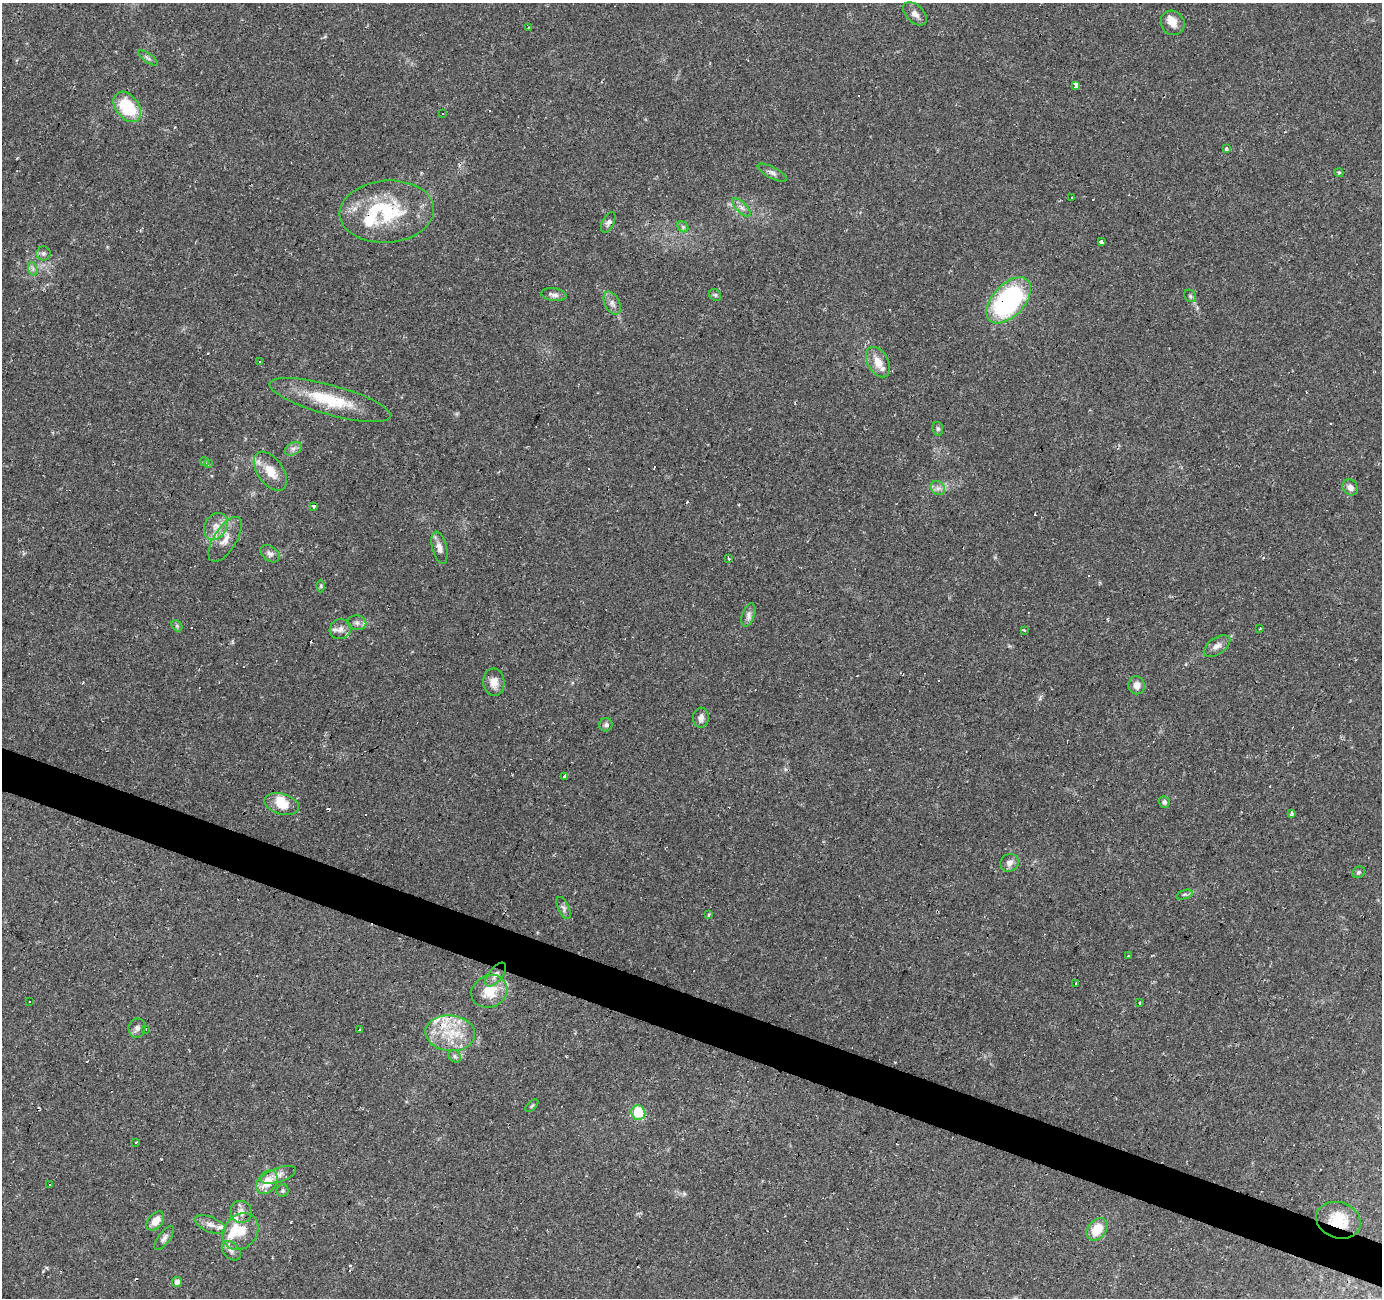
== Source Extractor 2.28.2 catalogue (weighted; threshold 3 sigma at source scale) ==
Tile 6 of 4 x 4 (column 2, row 2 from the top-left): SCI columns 1381-2760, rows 2797-4092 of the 5523 x 5658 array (HDU 1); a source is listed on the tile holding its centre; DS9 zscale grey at full resolution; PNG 1384 x 1300 px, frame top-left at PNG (2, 3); each listed source drawn as its Kron ellipse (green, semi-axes under 4 px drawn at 4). Shown black and unused: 3% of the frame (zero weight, under 2 of 3 exposures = <1% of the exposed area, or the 3 px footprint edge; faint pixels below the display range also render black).
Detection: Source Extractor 2.28.2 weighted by HDU 2 'WHT'; one run over the whole footprint, this tile lists its part. Background 0.0346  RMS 0.0034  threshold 0.0152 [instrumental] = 3 sigma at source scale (4.5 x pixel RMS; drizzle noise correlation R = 1.50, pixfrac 1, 0.0396/0.0396 arcsec/px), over >= 5 px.
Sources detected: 126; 2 inside a brighter object's white glare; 30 cosmic-ray / hot-pixel residue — neither listed nor drawn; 7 inside a brighter listed object's ellipse — not listed separately; the other 87 listed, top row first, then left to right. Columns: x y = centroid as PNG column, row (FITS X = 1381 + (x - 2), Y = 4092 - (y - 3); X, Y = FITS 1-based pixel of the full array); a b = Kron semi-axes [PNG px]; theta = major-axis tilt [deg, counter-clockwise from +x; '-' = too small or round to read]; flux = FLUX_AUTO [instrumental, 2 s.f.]
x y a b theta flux
915 14 14 8 -44 2.1
1173 23 12 11 - 3.2
528 27 3 2 - 0.28
148 58 12 4 -36 0.88
1076 85 4 3 - 21
127 107 17 11 -53 17
443 113 3 3 - 0.76
1226 149 4 3 - 2.1
772 173 16 5 -28 1.4
1339 173 4 3 - 0.59
1072 197 3 3 - 0.46
741 207 12 5 -45 1.4
387 212 47 31 5 26
608 222 11 6 63 1.2
683 227 6 5 - 0.62
1101 242 4 3 - 4.3
43 253 7 7 - 0.87
33 269 7 4 -72 0.81
554 295 13 6 -7 1.4
715 295 6 5 - 0.57
1190 296 7 5 -49 0.66
1009 300 28 16 47 55
612 303 12 7 -64 1.6
260 361 3 3 - 1
878 362 16 10 -61 4.2
330 400 62 15 -15 16
938 429 7 5 -77 0.72
293 449 9 6 29 1.4
205 462 4 3 - 0.47
208 463 4 3 - 0.73
270 471 22 12 -54 6.2
1350 487 8 7 - 1.8
938 488 8 6 -43 1.3
314 506 4 3 - 1.2
216 526 14 11 58 3.7
225 539 25 11 58 4.7
439 548 16 7 -76 2.2
270 554 11 7 -39 1.4
729 559 4 3 - 0.86
321 586 6 4 89 0.43
748 615 12 6 71 1.6
357 623 9 7 -12 1.4
177 626 6 4 -46 0.56
1260 628 3 2 - 0.29
340 629 11 10 - 2
1024 630 3 3 - 0.9
1217 646 15 8 34 2.1
494 682 14 10 -84 3.3
1137 685 9 8 - 2.4
701 718 10 8 85 1.7
606 725 7 6 - 0.91
565 776 3 3 - 1
1164 802 6 5 - 0.95
282 804 18 10 -16 5.6
1291 813 3 3 - 2
1009 863 9 8 - 1.9
1359 872 6 5 - 0.65
1184 894 8 3 19 0.62
564 908 12 5 -64 1.1
709 914 4 3 - 0.73
1128 956 3 3 - 0.64
496 975 14 6 51 1.9
1076 984 3 3 - 1
489 991 18 16 26 7.7
29 1001 3 3 - 1.4
1140 1003 3 2 - 0.36
137 1028 9 8 - 1.3
145 1030 3 3 - 1.2
359 1030 3 3 - 1.1
450 1033 25 18 -6 12
455 1056 7 5 -46 0.78
532 1106 8 3 45 0.44
638 1113 7 7 - 18
136 1142 3 2 - 0.35
278 1175 18 7 18 2.3
267 1182 13 9 55 6.1
49 1184 3 3 - 0.66
282 1191 6 6 - 0.76
241 1212 11 10 - 2.7
1339 1220 23 18 -19 8.8
155 1221 11 7 50 3.5
210 1225 16 7 -23 2.4
1097 1229 12 9 52 6.5
241 1231 20 16 48 6.7
164 1238 14 6 53 1.3
231 1251 11 7 -48 1.6
177 1282 5 5 - 1.9
Overlapping masked pixels (flux is a lower limit): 4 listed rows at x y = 387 212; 1009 300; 314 506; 1339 1220